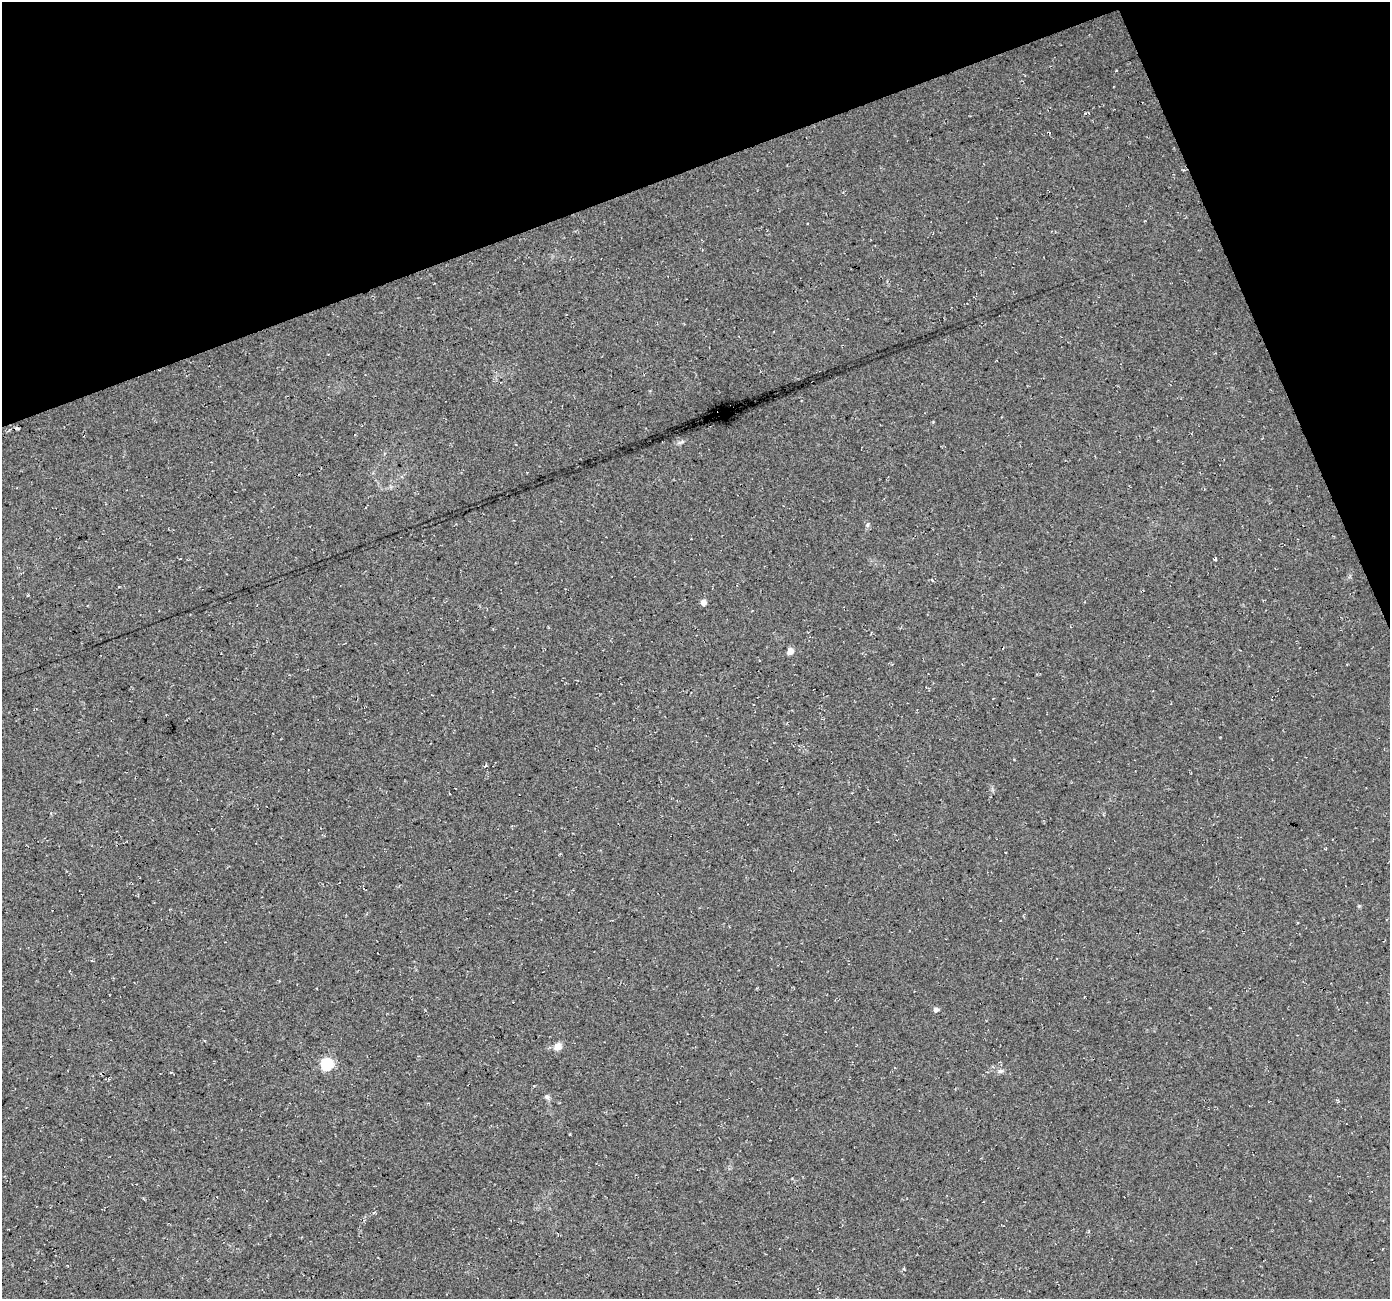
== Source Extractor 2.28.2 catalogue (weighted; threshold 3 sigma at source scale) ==
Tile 3 of 4 x 4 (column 3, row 1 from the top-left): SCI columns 2778-4165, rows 4024-5320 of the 5553 x 5399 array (HDU 1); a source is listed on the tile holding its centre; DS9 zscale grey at full resolution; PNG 1392 x 1301 px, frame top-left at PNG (2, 2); no overlay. Shown black and unused: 18% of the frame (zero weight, under 3 of 4 exposures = <1% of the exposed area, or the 3 px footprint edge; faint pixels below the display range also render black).
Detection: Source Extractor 2.28.2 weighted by HDU 2 'WHT'; one run over the whole footprint, this tile lists its part. Background 0.0328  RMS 0.0079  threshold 0.0356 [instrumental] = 3 sigma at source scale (4.5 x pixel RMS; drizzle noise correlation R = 1.50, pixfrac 1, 0.0396/0.0396 arcsec/px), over >= 5 px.
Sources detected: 8; all 8 listed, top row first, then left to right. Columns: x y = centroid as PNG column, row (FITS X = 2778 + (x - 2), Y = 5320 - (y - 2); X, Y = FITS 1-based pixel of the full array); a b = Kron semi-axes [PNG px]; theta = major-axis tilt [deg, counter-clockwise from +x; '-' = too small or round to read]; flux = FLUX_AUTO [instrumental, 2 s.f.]
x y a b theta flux
867 525 6 4 71 1.2
703 602 5 5 - 5.3
790 651 7 6 - 4
936 1009 5 5 - 3.2
558 1047 7 6 - 8.3
327 1064 6 6 - 96
1001 1071 8 5 25 1.9
547 1097 7 6 - 2